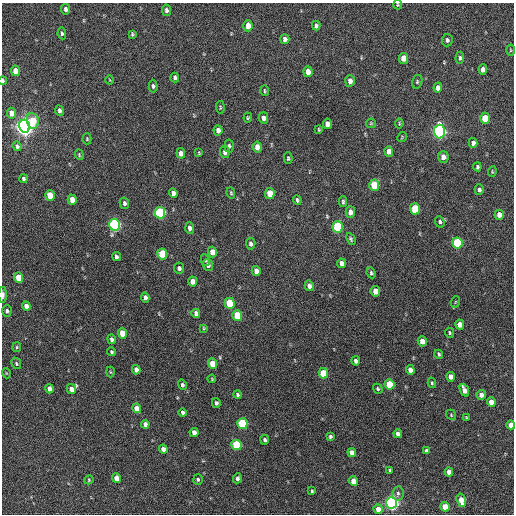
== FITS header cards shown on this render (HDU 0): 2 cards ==
NAXIS1  =                  512 / Axis length
NAXIS2  =                  512 / Axis length

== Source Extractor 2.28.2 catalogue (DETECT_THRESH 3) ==
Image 512 x 512 px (HDU 0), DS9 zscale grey, 1 PNG px = 1 image px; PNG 516 x 516 px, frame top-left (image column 1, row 512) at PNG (2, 3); each listed source drawn as its Kron ellipse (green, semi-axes under 4 px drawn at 4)
Background 236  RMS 15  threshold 45.3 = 3 sigma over >= 5 px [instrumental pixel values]
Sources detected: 153; all 153 listed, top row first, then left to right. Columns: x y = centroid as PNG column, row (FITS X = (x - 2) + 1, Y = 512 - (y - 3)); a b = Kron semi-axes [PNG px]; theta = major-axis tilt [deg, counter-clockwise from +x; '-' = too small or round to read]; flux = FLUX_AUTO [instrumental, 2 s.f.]
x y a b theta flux
398 5 5 3 - 990
66 9 5 4 - 3500
166 10 6 4 -80 2900
316 25 5 4 - 2000
248 26 5 4 - 11000
62 33 6 4 -80 1900
132 34 4 3 - 1200
285 39 5 4 - 3400
447 40 6 5 - 2500
511 50 5 3 - 940
403 58 5 4 - 14000
460 58 6 4 85 2200
483 69 5 4 - 6100
15 71 5 4 - 11000
308 72 5 4 - 9500
175 78 5 4 - 2500
110 80 4 3 - 690
3 81 4 2 - 2200
350 81 6 4 85 4600
417 82 7 5 77 1800
153 86 6 4 -88 2200
438 88 5 4 - 5600
265 91 5 3 - 1200
220 107 6 4 -83 1200
59 110 5 3 - 2700
12 113 5 4 - 7000
248 118 5 3 - 1100
263 118 6 4 -75 5400
485 118 5 5 - 23000
33 121 8 6 -83 21000
371 123 5 5 - 1200
327 124 5 4 - 7000
399 124 5 3 - 1000
24 126 6 5 - 800000
319 129 4 3 - 1000
218 130 5 4 - 4200
439 131 7 5 -89 290000
402 137 5 3 - 850
87 139 5 4 - 1100
473 143 5 4 - 3300
17 146 5 4 - 2000
229 146 6 4 85 1800
257 147 5 4 - 9100
389 151 5 4 - 6500
225 152 6 5 - 4400
181 153 5 4 - 7500
199 153 3 3 - 1100
79 155 5 4 - 1100
443 157 6 5 - 5700
288 158 6 4 90 1700
477 167 4 3 - 1800
492 172 5 4 - 1000
23 179 4 3 - 2400
374 185 6 5 - 32000
479 190 5 4 - 3100
173 193 5 4 - 4200
231 193 5 3 - 1300
270 193 5 5 - 19000
50 195 5 4 - 21000
72 200 5 4 - 10000
297 200 5 3 - 1700
343 202 5 3 - 1600
124 203 6 4 -78 2400
415 209 5 5 - 49000
350 212 6 4 89 5700
160 213 6 5 - 130000
499 215 5 4 - 6800
440 222 6 4 -71 2000
114 225 6 5 - 220000
338 227 6 5 - 87000
190 228 6 4 -85 4600
351 239 6 4 -63 1700
457 243 5 5 - 72000
251 244 6 4 -84 2600
212 252 5 4 - 11000
162 254 5 5 - 36000
116 257 5 4 - 2600
205 260 6 4 -79 1400
341 263 5 4 - 5400
208 265 6 5 - 2700
179 268 5 5 - 2700
256 271 5 4 - 6300
371 273 5 4 - 1800
18 278 5 4 - 19000
193 281 5 4 - 9200
309 286 5 4 - 4400
375 291 5 5 - 9600
3 295 8 4 90 3700
145 298 5 4 - 4100
455 302 6 3 71 970
230 303 5 5 - 39000
26 306 5 4 - 5600
7 311 6 4 88 2000
196 313 4 4 - 3100
237 315 5 5 - 27000
460 325 5 4 - 9200
204 328 4 3 - 940
122 333 5 4 - 18000
449 333 5 4 - 1300
112 339 5 4 - 2800
422 341 5 4 - 8500
17 347 5 4 - 1200
112 352 4 4 - 1600
439 354 4 3 - 1500
356 361 4 4 - 3500
16 363 6 4 -62 1700
213 364 5 4 - 19000
136 370 5 4 - 5700
410 370 5 4 - 6600
110 372 5 3 - 900
6 373 5 3 - 730
323 373 5 5 - 27000
451 377 5 4 - 6900
212 379 4 3 - 910
432 383 5 4 - 1400
390 384 5 5 - 39000
182 385 5 4 - 2100
50 389 5 4 - 6800
71 389 5 4 - 7400
378 389 5 4 - 1400
464 390 7 4 -66 6900
238 395 4 3 - 1600
481 395 5 4 - 4900
491 402 5 4 - 11000
216 403 5 4 - 2300
137 408 5 4 - 11000
183 413 4 3 - 2500
451 415 5 4 - 1200
466 417 3 2 - 810
145 424 4 4 - 4100
242 424 5 5 - 80000
511 425 4 4 - 7800
194 432 4 4 - 6100
398 434 4 4 - 3800
330 436 4 4 - 1700
265 440 5 4 - 2300
236 445 5 5 - 60000
163 449 4 4 - 5300
426 451 4 3 - 1600
352 453 5 4 - 7300
390 470 4 3 - 1300
449 472 4 4 - 8100
116 478 5 4 - 10000
237 478 5 4 - 2700
198 479 5 5 - 1800
89 480 5 4 - 1100
353 481 5 4 - 12000
312 491 4 3 - 1300
398 493 7 5 80 2400
461 500 7 4 -72 12000
392 503 5 5 - 330000
445 507 4 4 - 18000
378 509 5 4 - 9200
At the frame edge (FLAGS 8, measured only in part): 4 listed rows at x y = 398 5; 3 81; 3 295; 511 425